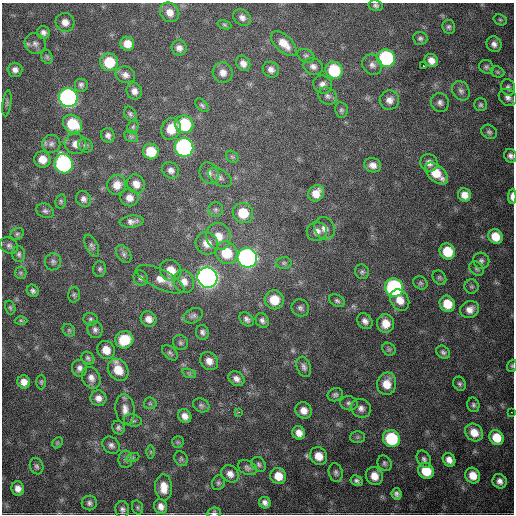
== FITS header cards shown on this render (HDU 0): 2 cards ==
NAXIS1  =                  512
NAXIS2  =                  512

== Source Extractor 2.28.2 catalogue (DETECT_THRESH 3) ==
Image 512 x 512 px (HDU 0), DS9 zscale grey, 1 PNG px = 1 image px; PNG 516 x 516 px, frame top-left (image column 1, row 512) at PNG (2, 3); each listed source drawn as its Kron ellipse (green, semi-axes under 4 px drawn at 4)
Background 2480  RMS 50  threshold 149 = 3 sigma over >= 5 px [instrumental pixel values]
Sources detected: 198; all 198 listed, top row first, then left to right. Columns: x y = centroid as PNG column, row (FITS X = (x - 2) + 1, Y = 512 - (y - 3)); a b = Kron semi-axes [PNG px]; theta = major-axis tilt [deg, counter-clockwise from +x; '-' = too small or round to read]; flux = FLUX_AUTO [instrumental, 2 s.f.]
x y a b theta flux
376 6 7 5 -9 7.7e+03
170 12 10 9 - 3.0e+04
242 18 9 7 -32 1.5e+04
500 20 7 5 -21 5.2e+03
65 22 9 9 - 2.6e+04
224 25 7 4 -20 5.5e+03
449 27 7 6 - 8.2e+03
43 32 6 6 - 1.3e+04
420 38 7 6 - 9.4e+03
35 43 11 10 - 1.8e+04
127 44 7 6 - 3.9e+04
284 44 16 8 -43 4.4e+04
494 44 8 7 - 1.5e+04
179 48 8 7 - 1.7e+04
306 56 9 6 -26 8.7e+03
47 57 7 5 -74 6.8e+03
386 58 9 8 - 4.3e+05
431 60 7 6 - 2.3e+04
109 62 9 9 - 1.1e+05
243 63 8 6 -57 1.9e+04
372 65 11 9 -50 1.8e+04
423 65 2 2 - 3.6e+03
313 66 10 8 -24 1.6e+04
486 67 7 6 - 8.1e+03
15 70 7 7 - 1.7e+04
271 70 8 7 - 1.6e+04
334 70 9 8 - 1.5e+05
223 72 10 10 - 2.5e+04
497 72 7 5 -21 5.3e+03
125 75 10 8 -19 1.8e+04
81 85 7 7 - 9.9e+03
323 85 10 8 -33 1.6e+04
508 87 8 7 - 1.0e+04
134 91 8 7 - 1.9e+04
461 91 10 8 -56 1.4e+04
328 96 10 8 -35 1.2e+04
508 97 9 8 - 1.6e+04
68 98 9 9 - 1.2e+06
389 100 9 9 - 2.3e+04
7 103 13 3 83 7.0e+03
440 103 9 9 - 1.5e+04
202 105 8 5 -45 6.5e+03
481 105 6 6 - 7.4e+03
341 110 8 6 -79 7.3e+03
130 114 8 6 -60 7.7e+03
72 124 10 8 -38 1.2e+05
184 124 9 8 - 2.0e+05
133 127 7 5 69 6.3e+03
171 129 11 9 70 5.5e+04
489 132 8 6 -37 9.3e+03
108 135 7 6 - 1.3e+04
131 136 7 5 -30 6.7e+03
51 144 9 9 - 1.5e+04
76 144 11 10 - 2.9e+04
85 145 7 6 - 8.6e+03
184 147 9 9 - 8.8e+05
151 152 8 7 - 8.3e+04
510 156 7 6 - 1.2e+04
232 157 7 5 -44 7.0e+03
42 159 8 8 - 4.0e+04
429 163 9 8 - 2.0e+04
64 164 10 9 - 6.6e+05
373 165 8 7 - 1.9e+04
171 170 9 7 -39 1.6e+04
209 173 11 9 -67 1.9e+04
436 174 14 8 -42 7.2e+04
220 177 13 7 -31 1.6e+04
136 184 10 8 -54 2.8e+04
117 185 10 9 - 3.3e+04
316 193 9 7 55 3.5e+04
464 195 7 6 - 2.8e+04
512 196 7 3 88 2.0e+04
129 198 9 8 - 2.3e+04
83 199 8 7 - 1.4e+04
61 201 7 5 78 6.4e+03
215 209 7 7 - 1.0e+04
45 211 9 7 -27 1.0e+04
243 213 10 10 - 8.3e+04
132 221 12 6 7 1.7e+04
324 228 11 10 - 2.4e+04
317 231 10 9 - 2.1e+04
17 234 7 5 26 6.7e+03
218 236 13 12 - 5.0e+04
495 236 8 7 - 5.4e+04
207 243 12 10 -49 4.0e+04
9 246 9 7 -33 1.1e+04
92 246 12 6 -64 1.1e+04
447 251 8 7 - 8.8e+04
226 253 12 10 -54 1.1e+05
19 254 8 6 -89 8.5e+03
124 254 10 6 -56 1.1e+04
247 258 10 9 - 1.4e+06
481 261 8 8 - 1.1e+04
53 262 9 8 - 1.2e+04
284 263 7 6 - 8.9e+03
100 269 8 6 89 7.7e+03
477 269 8 6 -46 7.5e+03
171 270 11 10 - 5.3e+04
362 272 7 6 - 8.0e+03
21 273 6 5 - 6.3e+03
141 278 8 7 - 1.0e+04
207 278 10 9 - 2.4e+06
439 278 8 6 -53 6.9e+03
160 279 26 9 -26 4.2e+04
184 282 12 10 -69 2.9e+04
420 283 7 6 - 7.1e+03
471 287 7 7 - 6.9e+03
394 288 9 8 - 6.7e+05
33 291 6 5 - 8.9e+03
74 295 8 6 87 6.9e+03
274 300 9 9 - 7.1e+04
400 300 11 9 -59 4.0e+04
337 301 8 5 -26 8.3e+03
447 304 8 7 - 6.5e+04
10 307 7 5 -74 5.8e+03
300 308 9 8 - 1.2e+04
470 310 9 8 - 2.4e+04
193 316 10 7 27 1.0e+04
91 319 7 6 - 7.4e+03
149 319 8 7 - 2.2e+04
247 319 8 6 -44 1.2e+04
21 320 6 4 -1 5.1e+03
262 320 8 6 -63 1.1e+04
365 321 9 7 -52 1.6e+04
386 323 9 8 - 4.3e+04
69 330 7 5 -45 6.4e+03
95 330 8 7 - 1.2e+04
202 332 7 6 - 1.0e+04
124 340 9 8 - 1.1e+05
180 343 8 7 - 7.8e+03
389 349 7 6 - 7.8e+03
106 350 9 8 - 4.2e+04
443 352 7 6 - 8.8e+03
170 353 9 6 -41 7.9e+03
88 358 7 5 -40 7.2e+03
209 361 10 8 -48 2.7e+04
512 366 6 4 71 4.7e+03
304 367 10 7 -69 1.3e+04
80 368 8 7 - 1.5e+04
118 370 12 9 -54 6.3e+04
189 373 7 4 -19 7.0e+03
91 378 11 9 -62 2.1e+04
236 379 8 6 -39 1.7e+04
24 382 6 6 - 2.5e+04
41 382 7 4 90 5.4e+03
387 384 11 9 81 5.0e+04
460 384 7 6 - 7.5e+03
335 395 8 6 23 9.0e+03
98 398 8 8 - 2.0e+04
150 403 6 6 - 6.1e+03
349 403 8 7 - 1.1e+04
201 405 8 6 -25 9.2e+03
473 405 7 6 - 7.9e+03
361 408 10 9 - 1.8e+04
125 410 15 9 -82 2.9e+04
304 410 8 7 - 2.7e+04
239 412 3 3 - 4.3e+03
511 412 3 2 - 2.9e+03
185 416 7 6 - 2.2e+04
133 421 9 6 -13 8.7e+03
118 428 7 6 - 8.7e+03
474 432 10 8 -44 4.1e+04
299 433 7 6 - 2.4e+04
358 437 7 6 - 7.6e+03
496 438 8 7 - 6.0e+04
391 439 9 8 - 2.0e+05
178 442 6 6 - 5.8e+03
57 443 6 4 45 5.0e+03
111 445 9 7 -45 1.3e+04
151 452 6 4 90 5.5e+03
319 456 9 8 - 4.3e+04
133 457 7 4 19 5.9e+03
126 459 9 7 -88 1.1e+04
181 459 8 6 -58 7.0e+03
424 459 9 6 -62 1.1e+04
449 460 7 6 - 2.2e+04
384 463 8 6 -62 8.8e+03
259 464 8 6 -46 8.7e+03
37 466 8 6 -70 9.6e+03
247 468 10 7 -25 1.1e+04
426 471 8 7 - 8.5e+04
336 473 9 7 -76 1.0e+04
230 474 9 8 - 2.2e+04
278 476 8 8 - 4.9e+04
374 476 9 8 - 3.8e+04
473 476 8 7 - 4.1e+04
357 481 6 5 - 9.4e+03
500 481 7 6 - 1.8e+04
218 483 7 6 - 7.4e+03
164 487 13 8 -88 4.5e+04
18 489 7 6 - 2.2e+04
396 494 6 5 - 1.1e+04
89 503 7 7 - 1.1e+04
265 503 6 5 - 1.4e+04
161 506 7 6 - 2.0e+04
137 507 7 5 -73 6.2e+03
122 510 8 7 - 1.2e+04
214 513 7 5 6 8.1e+03
At the frame edge (FLAGS 8, measured only in part): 4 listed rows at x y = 510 156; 512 196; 512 366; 214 513